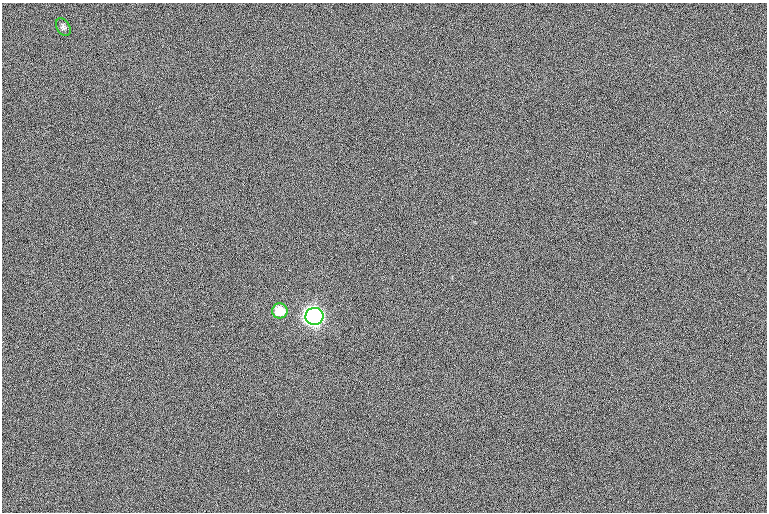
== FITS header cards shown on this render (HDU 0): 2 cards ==
NAXIS1  =                 765  / length of data axis 1
NAXIS2  =                 510  / length of data axis 2

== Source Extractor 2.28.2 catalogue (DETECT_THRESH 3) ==
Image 765 x 510 px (HDU 0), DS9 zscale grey, 1 PNG px = 1 image px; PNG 769 x 514 px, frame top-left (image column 1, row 510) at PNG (2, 3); each listed source drawn as its Kron ellipse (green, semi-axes under 4 px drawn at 4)
Background 0.972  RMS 12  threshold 36.7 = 3 sigma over >= 5 px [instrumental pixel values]
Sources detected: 3; all 3 listed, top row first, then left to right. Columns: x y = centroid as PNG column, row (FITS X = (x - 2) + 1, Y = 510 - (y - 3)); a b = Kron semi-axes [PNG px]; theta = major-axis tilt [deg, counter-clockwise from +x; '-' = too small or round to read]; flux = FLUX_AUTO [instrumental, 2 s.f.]
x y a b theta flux
63 27 9 6 -62 2300
280 311 8 7 - 23000
314 316 9 8 - 500000